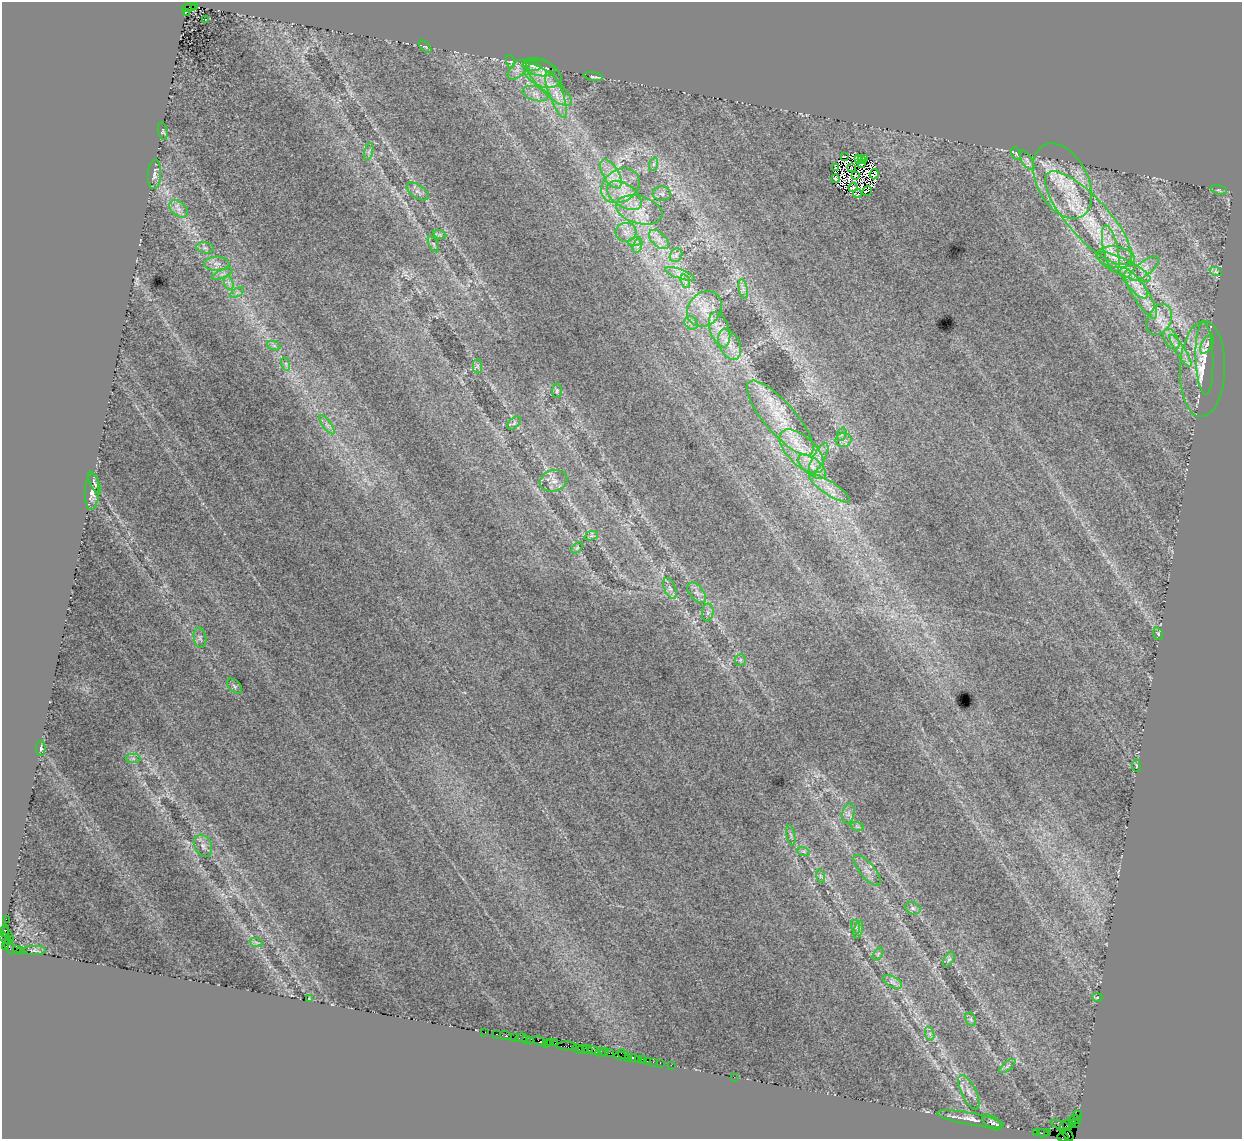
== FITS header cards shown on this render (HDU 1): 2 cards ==
NAXIS1  =                 1240
NAXIS2  =                 1137

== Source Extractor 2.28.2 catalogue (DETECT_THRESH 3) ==
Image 1240 x 1137 px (HDU 1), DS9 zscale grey, 1 PNG px = 1 image px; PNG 1244 x 1141 px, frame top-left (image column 1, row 1137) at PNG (2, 2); each listed source drawn as its Kron ellipse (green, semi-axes under 4 px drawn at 4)
Background 2.84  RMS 0.037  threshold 0.111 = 3 sigma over >= 5 px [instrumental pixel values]
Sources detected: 185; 10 with non-positive FLUX_AUTO (blend fragments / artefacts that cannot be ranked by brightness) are neither listed nor drawn; the other 175 listed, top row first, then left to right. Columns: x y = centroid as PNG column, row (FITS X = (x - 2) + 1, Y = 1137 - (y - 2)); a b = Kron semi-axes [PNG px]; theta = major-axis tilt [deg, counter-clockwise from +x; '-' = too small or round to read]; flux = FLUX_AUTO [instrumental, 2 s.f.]
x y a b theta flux
194 6 3 2 - 420
189 7 7 3 13 780
186 12 2 2 - 280
205 19 3 2 - 8.4
425 47 7 3 -44 2.9
511 62 6 4 -71 4.4
532 66 9 5 -13 8.5
539 67 16 8 -14 22
517 70 12 7 48 15
543 74 19 12 -24 40
593 76 10 2 -11 5.5
549 85 29 9 -43 55
535 94 13 7 -15 17
556 95 24 7 -69 37
163 131 9 4 -79 3.7
369 152 9 3 77 5.9
1016 154 6 4 -67 3.3
844 156 2 2 - 6
858 158 3 2 - 3.6
865 158 3 2 - 2.1
861 160 3 2 - 0.5
1027 160 11 5 -57 8.9
654 164 7 4 71 4.9
861 164 3 2 - 2.9
835 167 3 2 - 2.3
851 167 3 2 - 1.4
154 174 15 6 87 11
611 174 16 8 -59 29
874 174 5 2 - 0.38
855 176 3 2 - 2.6
835 179 4 4 - 6.5
1062 181 40 25 -62 160
620 186 20 16 32 63
853 188 4 2 - 6.4
1219 190 8 4 -17 4.6
418 191 12 6 -35 12
867 191 5 2 - 2
858 193 5 3 - 1.9
662 194 9 7 -4 8.1
624 196 19 11 -35 46
179 209 11 7 -40 14
639 210 24 13 -15 52
1088 218 60 20 -48 220
626 232 10 9 - 18
440 235 6 4 -18 4.3
659 239 12 6 -43 16
635 241 7 4 19 6
433 244 9 4 -63 5.6
637 246 7 4 71 7.7
205 248 8 5 -8 7.4
1111 249 24 7 -78 37
676 255 7 6 - 7.5
1116 257 19 10 -9 30
217 264 12 7 1 16
1123 267 30 8 -25 39
1144 269 18 7 36 22
1216 272 6 4 -19 4.1
222 274 11 4 22 8.3
680 274 16 4 -20 14
685 281 7 4 -72 6.3
229 283 7 4 -72 7.7
1134 283 19 6 -49 30
743 289 10 4 -77 7.9
237 293 8 3 32 4.7
1141 294 28 8 -58 47
704 309 19 16 49 49
1159 320 16 11 62 32
691 323 7 6 - 8
720 330 18 9 -72 33
1171 339 11 7 -60 17
729 344 16 10 -65 31
1207 344 10 5 60 7.1
274 346 7 4 -19 4.9
1180 351 19 5 -58 23
1204 358 36 9 -88 40
286 364 7 4 -72 4.2
477 366 7 4 -90 5.3
1202 369 48 22 88 100
557 391 7 5 87 4.9
780 418 47 15 -49 130
514 423 8 4 46 6.7
327 425 11 4 -55 9.9
842 434 7 4 70 5.4
844 440 8 6 0 10
802 451 28 14 -44 89
819 458 17 6 61 20
812 467 17 8 -40 33
553 481 14 10 16 18
94 483 12 4 -66 6.3
830 488 23 6 -33 32
92 491 18 7 88 18
591 536 7 4 18 5.2
577 548 6 4 46 3
670 588 11 5 -65 10
697 593 12 7 -51 14
708 612 9 5 84 7.1
1158 634 6 4 -68 3.9
200 638 10 6 -81 7.9
740 660 6 5 - 5.3
235 686 9 5 -46 5
41 748 7 4 88 5.2
133 758 7 5 -1 6.5
1136 766 6 3 -83 2.3
848 814 10 6 77 9.9
857 826 7 4 -19 5
791 835 10 3 -79 4.5
203 846 12 8 -64 14
803 851 6 4 -18 4.8
867 870 19 7 -50 18
820 876 7 4 -72 4.4
913 908 8 6 -22 7.6
6 919 2 2 - 62
856 927 7 4 -71 4.7
858 930 9 4 75 5.2
5 931 6 3 80 480
8 935 9 3 -58 560
4 937 9 4 -43 850
256 942 7 4 -19 5.1
9 946 8 3 -67 380
5 947 4 3 - 360
16 949 4 3 - 180
21 950 3 2 - 1000
34 950 12 4 0 1.3
878 954 7 3 53 3.1
949 959 8 4 58 5.2
893 982 10 5 -27 9.8
1097 997 5 3 - 3
309 998 3 3 - 1.4
971 1019 7 5 -62 5.3
485 1032 2 2 - 42
497 1034 3 2 - 210
930 1034 7 4 -72 6.3
506 1036 6 3 -10 460
514 1037 3 2 - 110
521 1038 6 3 10 310
526 1039 3 2 - 190
530 1040 3 2 - 210
539 1041 7 3 -29 550
547 1043 3 2 - 220
550 1043 4 3 - 370
555 1043 2 2 - 48
566 1046 10 4 1 830
578 1049 6 3 -23 540
583 1049 5 3 - 690
588 1049 5 3 - 770
593 1050 6 4 -17 370
601 1052 5 3 - 580
605 1052 4 2 - 270
609 1053 2 2 - 56
623 1054 6 3 -29 250
620 1056 6 3 1 120
628 1058 3 2 - 170
634 1058 6 3 -12 420
638 1059 3 2 - 110
642 1060 3 3 - 260
647 1061 2 2 - 200
653 1062 2 2 - 98
660 1063 2 2 - 140
671 1065 2 2 - 81
1007 1066 10 3 40 5.5
734 1077 2 2 - 77
969 1092 19 7 -64 21
1077 1115 5 2 - 170
970 1119 34 6 -11 26
1075 1119 6 3 -8 330
992 1122 11 6 -34 8.4
1072 1123 3 2 - 100
1076 1123 3 2 - 59
1061 1125 11 3 -21 82
1066 1126 8 4 44 460
1037 1132 2 2 - 54
1043 1133 6 2 0 280
1047 1133 3 3 - 300
1068 1134 7 4 -52 180
1063 1137 5 3 - 90
At the frame edge (FLAGS 8, measured only in part): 2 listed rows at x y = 4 937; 1063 1137
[10 non-positive-flux detections neither listed nor drawn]